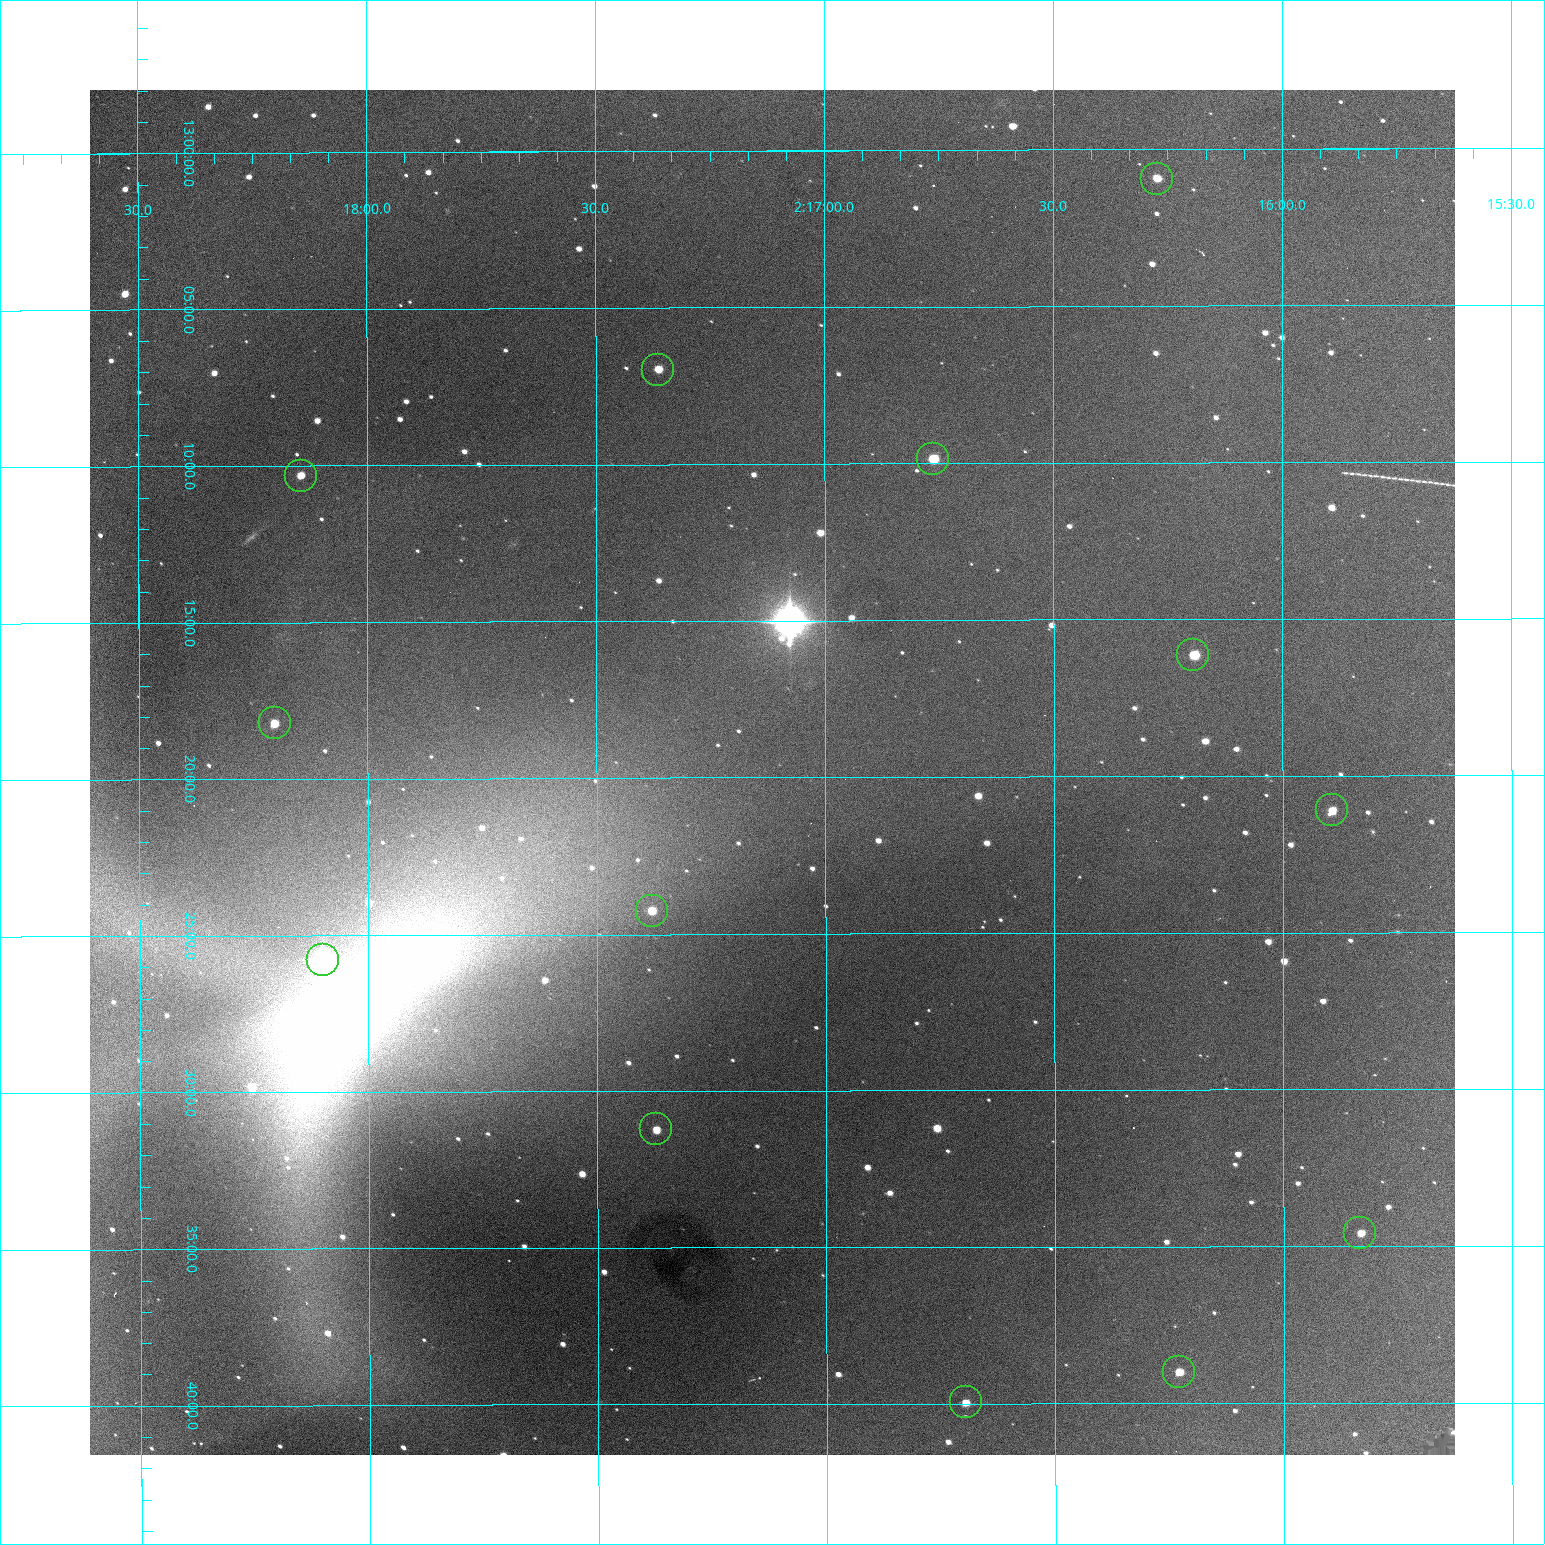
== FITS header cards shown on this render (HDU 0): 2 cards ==
NAXIS1  =                 1365 /fastest changing axis
NAXIS2  =                 1365 /next to fastest changing axis

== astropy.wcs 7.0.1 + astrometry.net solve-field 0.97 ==
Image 1365 x 1365 px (HDU 0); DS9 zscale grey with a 90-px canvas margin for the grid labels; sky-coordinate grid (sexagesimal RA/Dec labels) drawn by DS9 from the SOLVED WCS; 13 Tycho-2 reference stars matched to detected sources circled (green)
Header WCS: RA---TAN-SIP/DEC--TAN-SIP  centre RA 02:17:07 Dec +13:20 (34.28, +13.33 deg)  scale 1.91 arcsec/px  FOV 43.6' x 43.6'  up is -180 deg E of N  parity flipped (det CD > 0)
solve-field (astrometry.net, Tycho-2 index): VERIFIED the header's WCS against the Tycho-2 star catalogue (verified at 3 index scales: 7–13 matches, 0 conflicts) and refined it, rather than solving blind
Solved WCS: RA---TAN-SIP/DEC--TAN-SIP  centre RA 02:17:07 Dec +13:20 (34.28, +13.33 deg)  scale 1.91 arcsec/px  FOV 43.6' x 43.6'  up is -180 deg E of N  parity flipped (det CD > 0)
The solver's refit moves the header's centre by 0.18 arcsec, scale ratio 0.9999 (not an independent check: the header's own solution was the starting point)
Tycho-2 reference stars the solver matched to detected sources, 13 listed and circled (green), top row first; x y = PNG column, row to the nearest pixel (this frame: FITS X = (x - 90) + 1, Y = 1365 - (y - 90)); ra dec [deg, ICRS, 3 dp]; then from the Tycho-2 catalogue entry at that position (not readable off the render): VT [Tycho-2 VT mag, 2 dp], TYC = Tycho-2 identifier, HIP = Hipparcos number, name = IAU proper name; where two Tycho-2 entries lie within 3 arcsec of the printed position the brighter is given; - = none
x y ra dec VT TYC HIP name
1157 179 34.068 +13.016 12.11 637-923-1 - -
658 370 34.341 +13.116 11.78 637-767-1 - -
933 459 34.191 +13.165 10.78 637-980-1 - -
301 476 34.536 +13.172 12.67 637-944-1 - -
1193 655 34.049 +13.269 11.22 637-820-1 - -
275 723 34.551 +13.304 11.62 637-695-1 - -
1332 810 33.973 +13.352 11.91 637-1253-1 - -
652 911 34.345 +13.404 11.61 637-1245-1 - -
323 960 34.525 +13.430 7.86 637-948-1 10730 -
656 1129 34.343 +13.520 12.11 637-855-1 - -
1360 1233 33.958 +13.576 11.96 637-1126-1 - -
1179 1372 34.057 +13.650 11.94 637-667-1 - -
966 1402 34.174 +13.666 12.36 637-601-1 - -